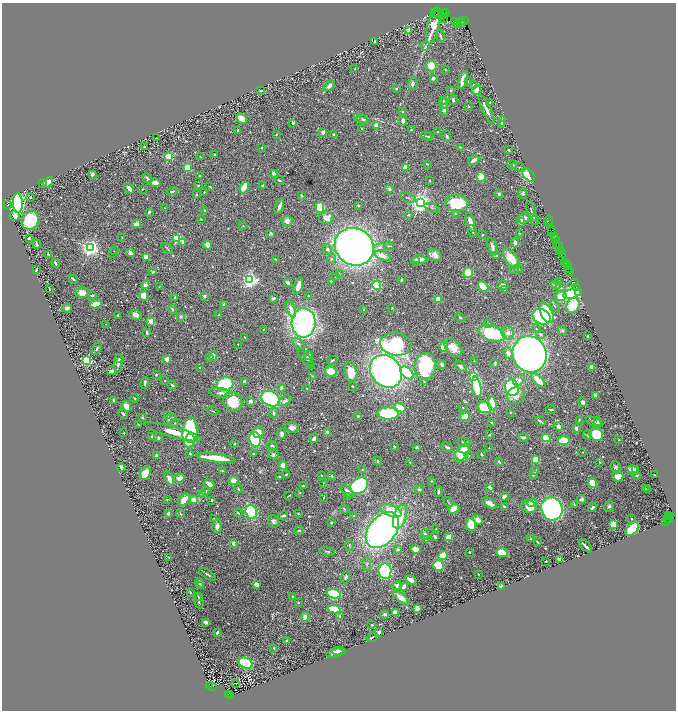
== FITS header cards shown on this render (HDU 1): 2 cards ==
NAXIS1  =                 1348
NAXIS2  =                 1416

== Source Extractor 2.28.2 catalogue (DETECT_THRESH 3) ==
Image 1348 x 1416 px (HDU 1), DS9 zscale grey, zoomed out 1/2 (1 PNG px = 2 x 2 image px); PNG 678 x 712 px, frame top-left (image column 1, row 1415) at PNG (2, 3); each listed source drawn as its Kron ellipse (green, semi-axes under 4 px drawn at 4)
Background 0.718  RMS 0.017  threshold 0.0523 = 3 sigma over >= 5 px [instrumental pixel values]
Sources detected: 680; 44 cannot appear on this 1/2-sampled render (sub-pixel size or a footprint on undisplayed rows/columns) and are neither listed nor drawn; of the other 636, the 500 brightest by FLUX_AUTO listed and drawn (136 fainter detections omitted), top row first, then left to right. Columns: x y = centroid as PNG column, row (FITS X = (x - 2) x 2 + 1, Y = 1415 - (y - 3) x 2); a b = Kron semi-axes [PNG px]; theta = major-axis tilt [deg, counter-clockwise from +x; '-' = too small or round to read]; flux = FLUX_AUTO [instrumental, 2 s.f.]
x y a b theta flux
434 12 3 1 - 110
437 12 2 2 - 54
446 12 2 2 - 120
444 13 2 1 - 170
439 14 4 1 - 210
445 15 2 2 - 59
441 16 4 2 - 58
444 18 4 2 - 280
455 21 4 1 - 79
464 21 2 1 - 94
462 22 2 1 - 44
457 24 4 2 - 690
460 24 2 1 - 110
463 24 3 2 - 41
433 25 18 5 77 80
409 31 4 2 - 38
441 36 6 2 -66 8.1
374 42 3 2 - 6.3
426 46 4 3 - 4.6
431 66 5 5 - 52
355 69 2 2 - 2.6
445 69 2 2 - 2.3
433 78 3 3 - 8.3
463 80 9 3 73 43
468 82 2 2 - 2.4
413 83 7 4 78 11
473 85 3 2 - 2.6
329 86 6 4 37 10
397 89 3 2 - 2.8
476 90 5 3 - 25
261 91 3 2 - 4.6
451 91 4 3 - 4
453 100 4 3 - 5.5
443 101 4 3 - 3.7
490 102 2 1 - 2.1
444 103 6 3 -74 5.9
469 106 3 2 - 2.4
444 110 6 4 89 8.8
487 110 16 3 -64 17
402 112 3 3 - 3.1
358 118 4 2 - 2.1
242 119 6 4 -43 47
363 119 5 3 - 6.4
403 121 5 3 - 10
502 121 5 2 - 5.3
293 123 3 3 - 4.3
377 125 4 4 - 24
502 125 3 3 - 2.8
362 128 2 2 - 3
238 130 3 2 - 2.6
411 130 3 3 - 4.8
323 132 4 3 - 12
438 132 3 2 - 2.2
276 134 2 2 - 2.7
334 135 4 3 - 5.8
426 136 5 2 - 4.5
446 136 6 3 -66 5.5
428 137 3 3 - 2.4
156 138 3 1 - 2.4
144 147 2 2 - 3.3
261 147 2 2 - 3.2
460 147 3 3 - 2.3
509 150 3 2 - 3.4
214 155 2 2 - 5.6
169 157 3 3 - 200
200 157 3 3 - 2.1
474 160 6 3 29 14
427 164 3 2 - 3.1
512 165 5 2 - 2.5
405 167 4 4 - 16
518 167 7 2 -17 3.6
187 168 4 3 - 82
273 173 3 3 - 11
93 174 2 2 - 41
528 175 7 5 -44 100
200 176 2 2 - 3.5
481 177 5 4 - 45
147 178 6 2 -44 7.1
279 180 4 2 - 4.1
430 181 3 3 - 2
48 182 6 4 50 36
42 183 4 2 - 2.2
155 183 5 3 - 26
198 185 3 1 - 2.3
263 185 3 2 - 4.4
210 186 4 2 - 3
129 188 6 3 -53 15
244 188 6 4 67 51
143 189 3 2 - 2.7
389 189 3 3 - 9.2
172 191 5 3 - 5.7
204 192 2 2 - 5.9
523 193 5 4 - 4.2
499 194 4 4 - 6.5
196 195 2 2 - 4.3
301 195 3 2 - 3.9
30 197 3 2 - 2.9
408 198 8 2 -22 4.9
18 203 10 5 -89 770
420 203 4 4 - 2500
457 203 11 8 1 170
7 205 2 1 - 2.5
279 206 8 3 70 15
358 206 4 3 - 3.3
320 207 6 4 -85 99
164 208 2 2 - 2.8
432 208 7 3 -20 5.2
204 210 2 2 - 14
531 211 11 2 -74 5.7
149 212 3 2 - 8.9
455 214 3 3 - 2.6
408 215 2 2 - 9.9
15 216 5 5 - 14
534 217 3 2 - 3.2
326 218 7 6 - 32
523 218 7 4 25 22
201 219 2 2 - 2.4
30 220 10 8 71 220
535 220 5 3 - 3.6
287 221 5 5 - 15
548 221 5 2 - 84
470 222 10 3 -74 33
521 222 4 3 - 5.9
549 223 3 2 - 110
136 224 4 3 - 22
243 226 3 3 - 2.3
552 230 2 1 - 69
472 231 6 3 -67 6.5
551 231 2 1 - 58
271 233 4 3 - 6.5
520 233 4 3 - 2.3
482 235 4 2 - 2.7
555 236 2 1 - 61
29 238 3 2 - 9.7
122 238 3 3 - 2.5
177 238 3 3 - 270
555 239 3 2 - 140
183 242 2 2 - 17
515 242 5 3 - 7
37 244 4 2 - 5.3
556 244 2 1 - 64
207 245 4 4 - 19
389 246 5 2 - 2.8
354 247 20 18 -34 1800
379 247 6 4 17 8.5
492 247 9 3 -75 14
559 247 3 2 - 17
90 248 3 3 - 2000
167 248 7 2 -44 4
327 249 5 4 - 8.9
114 250 2 2 - 2.4
559 251 2 1 - 95
561 251 2 1 - 40
113 253 2 2 - 3.5
130 253 4 3 - 13
49 255 3 2 - 8.8
435 255 7 5 -31 19
562 255 3 1 - 120
382 256 8 4 -22 33
496 256 3 2 - 3.1
146 257 4 3 - 56
511 258 12 6 -55 71
275 259 3 2 - 2.5
332 259 5 4 - 6.3
419 259 7 3 -3 29
415 261 4 4 - 5.5
565 262 3 1 - 51
55 263 4 2 - 5.1
567 264 3 2 - 56
567 266 2 1 - 60
518 269 4 3 - 3.3
36 270 3 2 - 8
514 270 4 4 - 5.1
568 270 3 1 - 180
569 271 3 2 - 80
153 272 4 3 - 4.2
468 272 5 4 - 100
339 274 3 2 - 2.6
335 276 3 2 - 1.9
73 279 4 2 - 6
249 280 4 3 - 1200
401 280 3 3 - 4
331 281 3 2 - 6.6
558 282 3 2 - 2.2
574 282 2 1 - 91
288 283 3 3 - 16
145 285 4 4 - 10
377 285 4 4 - 190
503 285 6 4 2 14
556 285 5 4 - 6.9
298 286 8 4 71 33
483 286 6 3 -41 130
159 287 4 2 - 2
576 287 2 1 - 52
561 288 5 4 - 5.6
49 289 4 1 - 3.2
505 290 4 3 - 5.1
578 292 2 1 - 36
82 293 7 5 -2 28
572 294 9 4 16 700
92 296 3 2 - 6.7
144 296 5 4 - 38
205 296 2 2 - 22
308 296 3 2 - 2.2
561 296 5 5 - 53
175 297 3 2 - 7
273 298 3 3 - 6.7
438 299 3 3 - 64
96 304 6 3 13 60
224 305 3 2 - 14
554 306 6 2 -52 3.2
573 306 8 6 64 96
67 308 5 4 - 10
392 308 4 2 - 1.9
172 309 4 3 - 4.6
291 309 9 4 -69 22
364 310 3 3 - 3.1
547 313 10 5 -63 170
135 315 6 5 - 13
218 315 2 2 - 2.6
118 316 4 2 - 5.2
180 317 3 3 - 8
460 317 5 3 - 5.4
542 317 9 7 -28 300
151 321 2 2 - 94
304 323 15 12 88 890
106 324 2 2 - 2.3
489 324 4 3 - 3.7
263 329 3 2 - 2.1
536 329 4 3 - 3.2
562 331 4 4 - 6.2
147 332 4 2 - 7.6
492 333 14 7 -19 170
508 333 7 6 - 17
540 334 4 4 - 6.8
587 336 3 2 - 3.3
245 337 3 2 - 2.8
238 344 2 1 - 1.9
299 344 7 3 -36 7.6
396 344 15 11 -7 500
444 346 5 4 - 62
97 348 7 3 60 5.8
453 348 10 7 -47 34
508 353 6 4 -63 21
530 354 18 16 -64 1900
309 355 4 4 - 7.2
213 356 5 3 - 20
210 357 4 3 - 4.6
305 358 11 3 -51 7.3
119 359 3 2 - 3.3
167 359 2 2 - 60
332 360 5 2 - 3.9
86 361 3 3 - 370
474 361 2 1 - 2.2
118 363 9 4 85 14
495 363 3 2 - 7.2
442 365 4 3 - 10
312 366 3 2 - 2.5
425 366 13 10 84 300
461 367 7 3 -41 8
592 367 4 4 - 10
199 368 3 3 - 2.4
112 371 4 4 - 11
386 371 17 14 -47 1200
331 372 6 5 - 48
351 372 10 6 -81 47
407 373 8 4 -45 280
156 375 2 2 - 5.3
312 376 4 3 - 3
473 376 4 3 - 160
519 380 7 4 48 12
538 380 9 4 -46 57
165 381 2 2 - 2.6
244 381 3 2 - 6.2
424 382 3 2 - 4.4
145 383 5 3 - 6.4
225 384 8 7 - 190
172 385 5 3 - 4.7
353 386 2 2 - 3.1
477 387 10 4 -79 180
281 388 4 3 - 8.9
512 388 8 7 - 280
307 389 3 2 - 3.4
221 393 12 4 -7 15
595 395 3 2 - 10
516 396 9 8 - 27
134 398 4 3 - 3.4
271 399 10 7 -28 440
113 400 3 2 - 6.7
250 401 3 3 - 17
285 401 7 4 30 12
233 402 10 9 - 99
583 402 5 4 - 9.9
492 404 7 3 -82 120
126 406 5 4 - 25
484 407 7 5 -19 110
400 408 6 4 -27 58
463 408 3 2 - 2.3
551 409 5 1 - 3.4
213 411 6 2 -18 2.2
510 412 3 3 - 1.9
274 413 5 3 - 6.9
388 413 11 6 -1 270
123 414 5 2 - 5.3
168 415 3 3 - 3.9
358 416 3 2 - 5
465 416 5 3 - 45
142 417 4 3 - 3.5
170 419 7 4 31 15
579 420 4 2 - 2.6
540 421 6 2 -36 8.2
598 421 4 2 - 8.2
491 422 2 2 - 5.3
594 422 9 3 -25 5.6
175 423 4 2 - 2.4
138 424 3 2 - 2.1
558 426 5 4 - 13
292 428 7 5 -15 16
576 428 3 2 - 9
173 432 30 5 -16 81
190 432 15 7 85 300
258 432 5 5 - 32
327 432 2 2 - 39
124 433 2 2 - 3
282 433 5 4 - 11
596 434 7 6 - 100
490 435 3 2 - 3.8
587 435 4 3 - 3.1
152 436 2 2 - 12
158 438 3 2 - 6.2
190 438 4 4 - 36
314 438 5 3 - 8.6
523 438 5 3 - 8.7
546 438 4 3 - 130
255 439 7 5 -78 260
619 440 2 2 - 2.5
564 441 6 4 4 98
234 443 2 2 - 2.9
464 443 8 3 -8 10
272 446 5 3 - 4.6
394 447 2 2 - 3
416 447 3 3 - 5.9
447 447 6 3 -18 6.3
489 448 2 2 - 3.5
583 452 2 2 - 2
462 453 11 5 55 110
190 454 3 3 - 3.1
253 454 3 2 - 4.1
273 454 5 4 - 7.6
481 454 3 2 - 4.7
469 455 3 3 - 2.6
157 456 3 3 - 19
461 457 7 3 -31 35
215 458 19 3 -7 110
536 459 4 4 - 73
378 461 5 3 - 3.1
410 462 3 2 - 2.8
499 462 4 2 - 5.2
600 462 2 2 - 4.4
283 465 4 3 - 24
121 467 4 3 - 13
616 467 6 4 -69 7.1
362 470 4 3 - 3.7
633 470 6 4 -29 37
636 470 3 2 - 14
223 471 4 3 - 5.2
535 471 3 3 - 5
145 473 7 5 59 65
286 474 3 2 - 3.5
322 475 3 2 - 2.6
533 475 3 3 - 3.6
637 475 3 2 - 3.9
654 475 2 2 - 2.1
332 476 4 2 - 5
618 476 6 5 - 44
279 477 2 2 - 3.3
169 478 7 3 -69 25
179 478 5 4 - 29
233 480 5 4 - 26
431 481 3 3 - 3.3
323 483 3 2 - 2.2
592 483 4 3 - 99
209 484 6 3 -30 19
304 486 4 3 - 3.8
359 486 10 7 38 780
490 487 4 3 - 11
645 488 2 2 - 2.3
238 489 4 3 - 2.8
419 489 4 3 - 5
648 489 3 1 - 2
206 491 5 2 - 2.7
347 491 8 4 -44 16
438 492 5 2 - 5.8
300 493 3 3 - 2.1
203 494 4 3 - 6.2
289 496 4 1 - 3.2
348 496 2 2 - 4.3
504 496 4 3 - 9.1
323 498 2 2 - 3.7
167 499 3 2 - 2.2
581 499 4 3 - 13
184 500 7 4 47 44
194 500 3 3 - 34
212 500 3 2 - 6.2
448 502 5 2 - 3.2
490 503 8 4 -32 18
532 503 5 3 - 47
574 504 4 2 - 3.5
504 506 4 3 - 4.8
529 506 8 6 -26 38
609 506 6 4 77 6.4
592 507 5 2 - 6.3
344 509 4 3 - 3.8
454 509 6 4 37 43
552 509 12 10 -67 800
391 511 11 5 -22 75
251 512 7 5 -71 190
168 513 2 2 - 13
238 513 4 2 - 4.1
298 513 3 2 - 2.6
180 514 4 2 - 2.7
283 516 5 3 - 5.4
354 516 3 2 - 1.9
668 516 3 1 - 110
671 516 4 3 - 690
400 517 12 6 71 65
214 518 3 2 - 1.9
632 519 2 2 - 2.2
667 519 2 1 - 160
670 519 3 2 - 260
478 520 5 3 - 22
273 521 6 5 - 12
666 521 2 2 - 49
331 523 2 2 - 2.4
613 524 4 4 - 66
471 525 6 4 -79 77
217 526 7 4 79 13
436 529 2 2 - 2
632 529 8 5 50 170
299 530 5 2 - 2.8
382 530 20 13 50 1200
425 534 5 3 - 7.6
435 537 4 2 - 7.3
449 537 4 3 - 46
426 539 4 3 - 4.7
531 539 3 2 - 4.6
537 542 3 1 - 2.9
233 543 4 3 - 11
349 545 6 3 -81 3.8
585 546 8 2 -43 11
398 549 3 3 - 4.1
416 549 5 4 - 44
327 551 8 3 -10 4.4
469 552 2 2 - 3
502 552 6 4 -17 73
443 556 5 3 - 96
169 558 3 2 - 2.6
560 559 4 2 - 19
546 561 2 1 - 1.9
367 564 7 4 -85 6.4
439 566 6 5 - 130
385 571 8 6 -84 550
207 574 9 2 -32 6
478 574 2 2 - 2.3
346 577 6 3 70 7.4
411 580 6 3 -37 26
199 583 5 3 - 8.3
256 584 4 3 - 22
397 585 5 4 - 12
201 586 4 3 - 3.7
501 586 3 2 - 22
404 587 4 3 - 18
190 592 3 2 - 2.7
334 594 7 4 -15 190
292 596 3 2 - 3.1
199 597 4 3 - 4.4
401 598 10 4 -37 31
199 601 7 2 -74 3.9
298 603 2 2 - 3.2
417 608 4 3 - 30
334 609 7 3 -15 94
395 613 4 4 - 22
385 614 4 2 - 6.9
339 616 3 2 - 2.2
305 617 5 4 - 24
205 622 2 2 - 42
372 625 3 1 - 2.5
217 632 3 2 - 8.5
379 632 3 2 - 8.8
372 637 5 1 - 3.8
286 641 3 2 - 3.9
274 648 2 2 - 4
339 651 7 3 1 9.1
335 653 9 3 14 9.8
246 663 7 5 -25 170
235 683 4 1 - 2.2
210 685 4 2 - 600
213 686 4 2 - 370
228 694 3 2 - 860
230 695 2 1 - 370
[136 fainter detections neither listed nor drawn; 44 sub-pixel or undisplayed-footprint detections neither listed nor drawn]